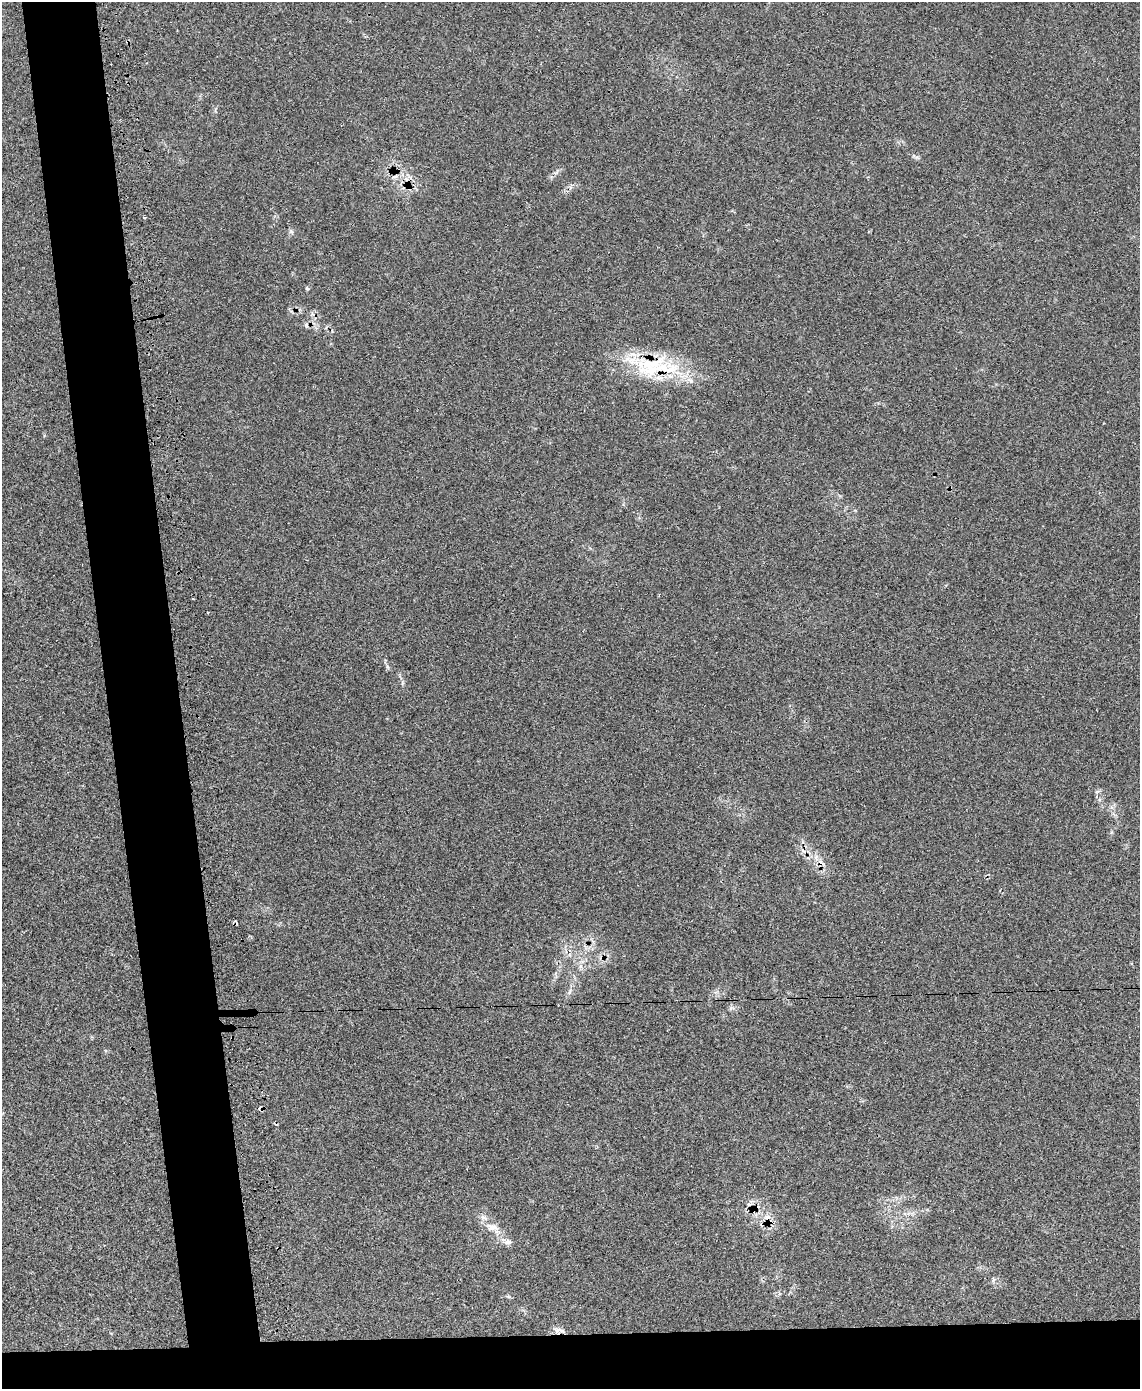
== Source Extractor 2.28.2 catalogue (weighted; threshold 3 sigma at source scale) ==
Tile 11 of 4 x 3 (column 3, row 3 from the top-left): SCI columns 2288-3425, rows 290-1676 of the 4618 x 4597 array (HDU 1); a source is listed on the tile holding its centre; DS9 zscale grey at full resolution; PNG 1142 x 1391 px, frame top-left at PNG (2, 2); no overlay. Shown black and unused: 10% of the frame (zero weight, under 3 of 4 exposures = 5% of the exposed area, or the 3 px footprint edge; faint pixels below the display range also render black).
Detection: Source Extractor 2.28.2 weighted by HDU 2 'WHT'; one run over the whole footprint, this tile lists its part. Background 0.065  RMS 0.0054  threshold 0.0245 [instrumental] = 3 sigma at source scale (4.5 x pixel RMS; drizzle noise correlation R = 1.50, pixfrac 1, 0.05/0.05 arcsec/px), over >= 5 px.
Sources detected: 7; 3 cosmic-ray / hot-pixel residue — not listed; the other 4 listed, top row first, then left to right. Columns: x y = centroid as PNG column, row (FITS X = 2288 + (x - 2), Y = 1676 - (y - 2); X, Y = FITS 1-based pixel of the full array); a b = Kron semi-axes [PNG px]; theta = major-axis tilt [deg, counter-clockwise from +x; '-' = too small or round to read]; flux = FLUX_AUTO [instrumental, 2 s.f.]
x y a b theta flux
651 364 57 29 18 41
492 1227 16 9 -7 4.6
507 1242 10 6 10 2.2
557 1331 12 7 -90 2.8
Overlapping masked pixels (flux is a lower limit): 2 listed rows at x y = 651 364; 557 1331